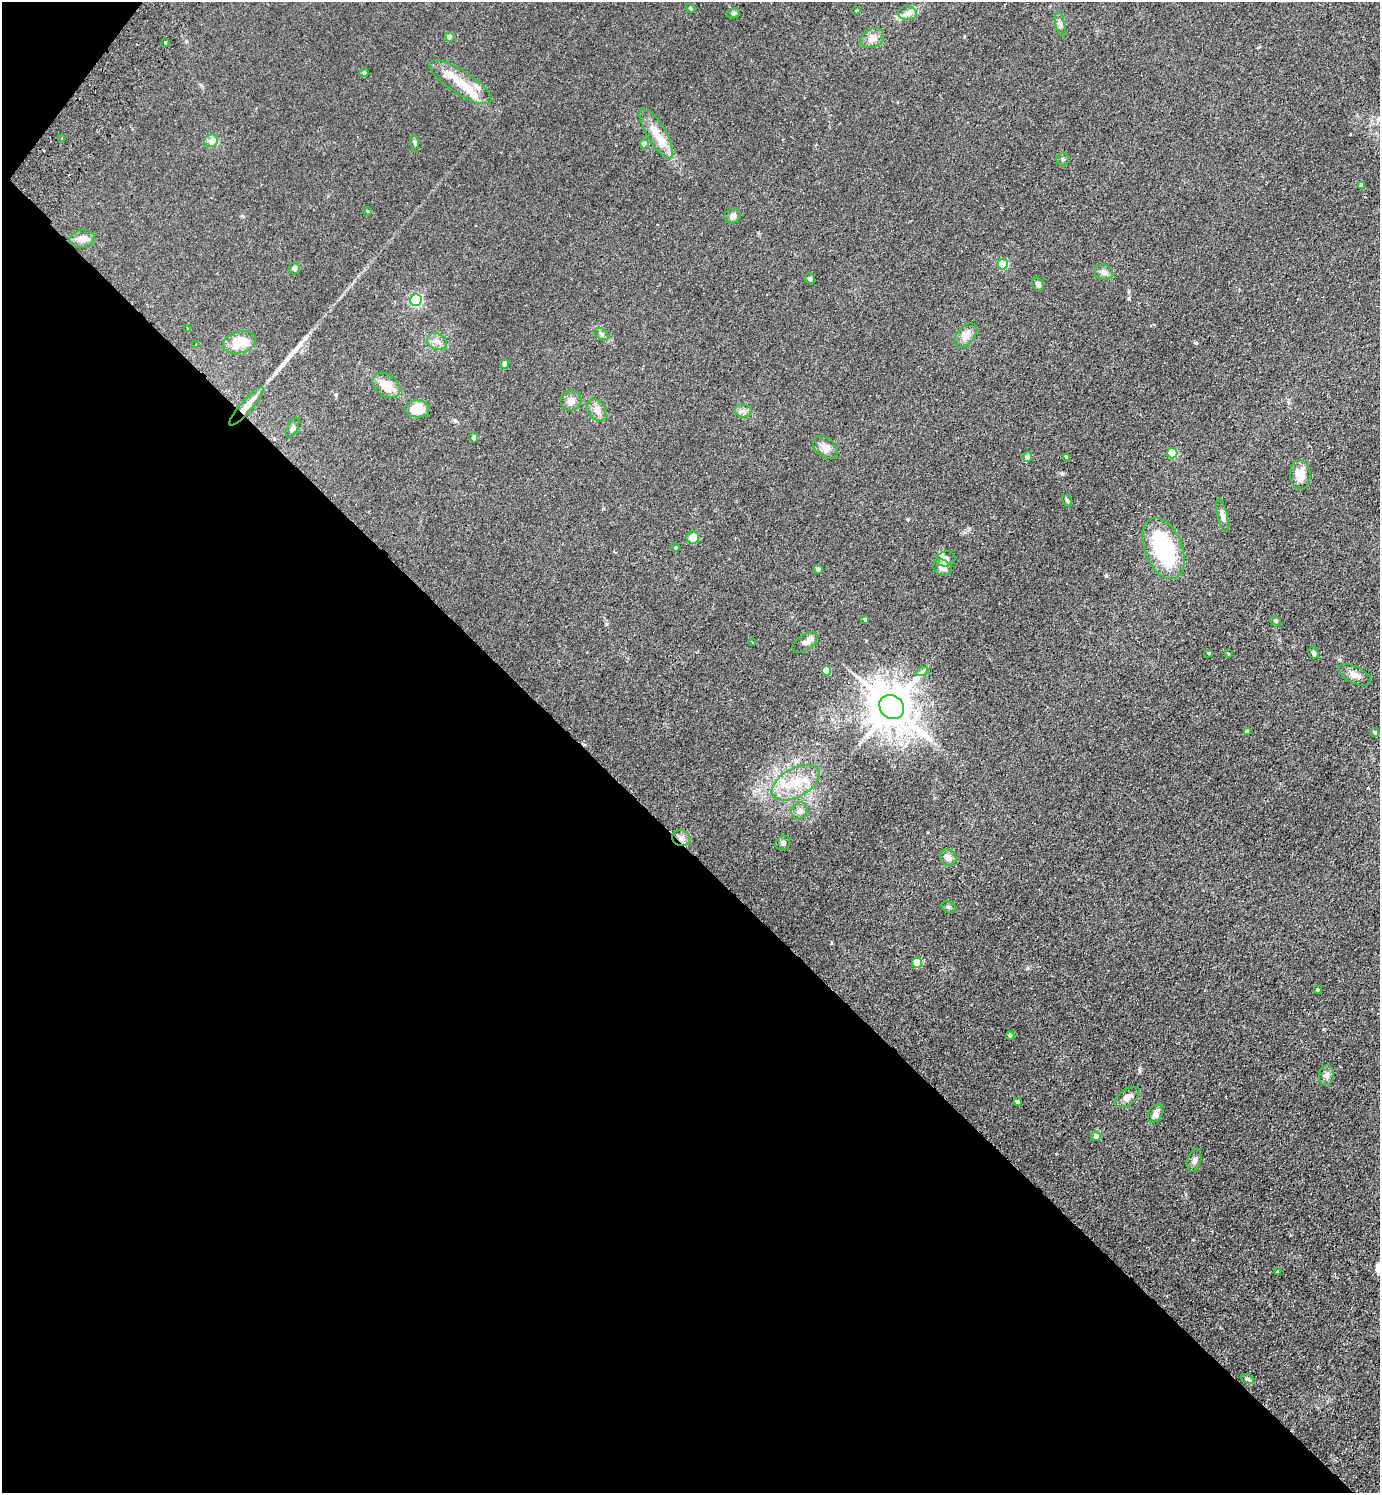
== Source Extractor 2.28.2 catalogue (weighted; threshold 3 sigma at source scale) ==
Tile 9 of 4 x 4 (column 1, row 3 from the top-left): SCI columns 344-1721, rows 1533-3023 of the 6059 x 6046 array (HDU 1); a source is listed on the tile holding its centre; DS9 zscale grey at full resolution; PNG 1382 x 1495 px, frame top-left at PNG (2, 2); each listed source drawn as its Kron ellipse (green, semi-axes under 4 px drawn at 4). Shown black and unused: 44% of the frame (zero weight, under 2 of 3 exposures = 3% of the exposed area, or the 3 px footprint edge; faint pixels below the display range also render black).
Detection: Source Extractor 2.28.2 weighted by HDU 2 'WHT'; one run over the whole footprint, this tile lists its part. Background 0.0273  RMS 0.0043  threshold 0.0193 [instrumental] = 3 sigma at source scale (4.5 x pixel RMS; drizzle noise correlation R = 1.50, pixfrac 1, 0.05/0.05 arcsec/px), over >= 5 px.
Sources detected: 91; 2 cosmic-ray / hot-pixel residue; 1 long thin detection or spike segment (spike, bleed or trail) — neither listed nor drawn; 4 inside a brighter listed object's ellipse — not listed separately; the other 84 listed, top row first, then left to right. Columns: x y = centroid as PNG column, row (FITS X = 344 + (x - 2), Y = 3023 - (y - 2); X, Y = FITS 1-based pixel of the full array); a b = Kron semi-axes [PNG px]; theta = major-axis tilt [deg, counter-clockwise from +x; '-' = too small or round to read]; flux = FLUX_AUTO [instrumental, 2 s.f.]
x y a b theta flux
690 8 5 4 - 0.66
856 11 3 3 - 0.69
733 13 6 5 - 0.7
907 13 9 7 -3 1.8
1060 24 13 4 -77 1.2
450 37 4 4 - 3.5
873 38 12 9 29 3.4
165 43 3 3 - 0.92
364 72 4 4 - 1
461 82 36 11 -33 9.8
656 133 28 9 -59 6.6
62 139 3 2 - 0.44
211 141 7 6 - 1.4
415 143 9 4 -79 0.69
644 144 4 4 - 2.9
1063 160 6 6 - 0.71
1361 185 4 4 - 1.1
367 211 4 3 - 0.29
733 216 8 7 - 1.5
82 239 13 9 13 3.3
1003 264 5 5 - 22
294 269 6 5 - 1.5
1104 272 10 7 -20 1.8
810 279 5 5 - 0.7
1038 284 7 5 -64 1.4
416 300 6 5 - 58
188 329 3 2 - 0.51
602 334 8 5 -36 0.88
966 335 14 9 55 3.4
437 341 10 8 -24 2.2
239 342 17 10 15 8.8
196 345 3 3 - 0.73
504 364 4 4 - 2.3
386 386 15 10 -37 6.7
571 401 10 10 - 2.8
246 406 25 6 49 5
417 409 12 8 -2 7.9
597 410 12 8 -50 2.4
743 411 8 6 -11 1.5
293 428 10 5 65 1.1
474 437 5 4 - 0.97
825 447 14 9 -40 3.2
1172 453 5 5 - 19
1027 457 5 5 - 2.6
1067 457 3 3 - 0.86
1300 475 15 10 -87 6.3
1067 501 6 4 -67 0.59
1222 516 17 5 -77 2
693 537 6 6 - 5.6
675 547 4 3 - 0.37
1164 548 32 18 -68 38
946 559 10 7 9 1.8
942 568 10 7 -23 2.6
818 569 4 4 - 1.8
865 619 3 3 - 0.66
1276 621 5 4 - 0.66
752 642 3 2 - 1.3
805 643 14 8 35 2.1
1208 653 3 3 - 0.39
1228 653 3 3 - 0.51
1313 653 6 4 -58 1.1
826 671 5 4 - 6.8
922 672 6 4 20 0.7
1355 675 17 8 -25 2.7
892 707 13 11 -40 1600
1247 731 4 4 - 1.3
1375 732 4 4 - 0.81
795 783 26 14 29 12
799 811 9 7 47 1.7
681 838 9 8 - 2.3
783 843 8 7 - 1.1
948 857 8 8 - 2.2
948 907 7 5 -20 0.7
917 963 5 5 - 11
1317 990 4 3 - 0.48
1010 1035 4 4 - 1.7
1327 1075 10 7 81 1.6
1127 1097 14 7 36 2.2
1017 1102 4 4 - 1.2
1155 1113 10 6 61 2.4
1096 1136 5 4 - 2.2
1194 1160 11 6 73 1.4
1277 1272 4 3 - 0.36
1247 1379 7 4 -26 0.66
Overlapping masked pixels (flux is a lower limit): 2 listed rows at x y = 246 406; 681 838
Unlisted compact peaks at least as high as the median listed source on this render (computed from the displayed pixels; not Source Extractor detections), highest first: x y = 1139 1070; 1129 299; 1062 474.